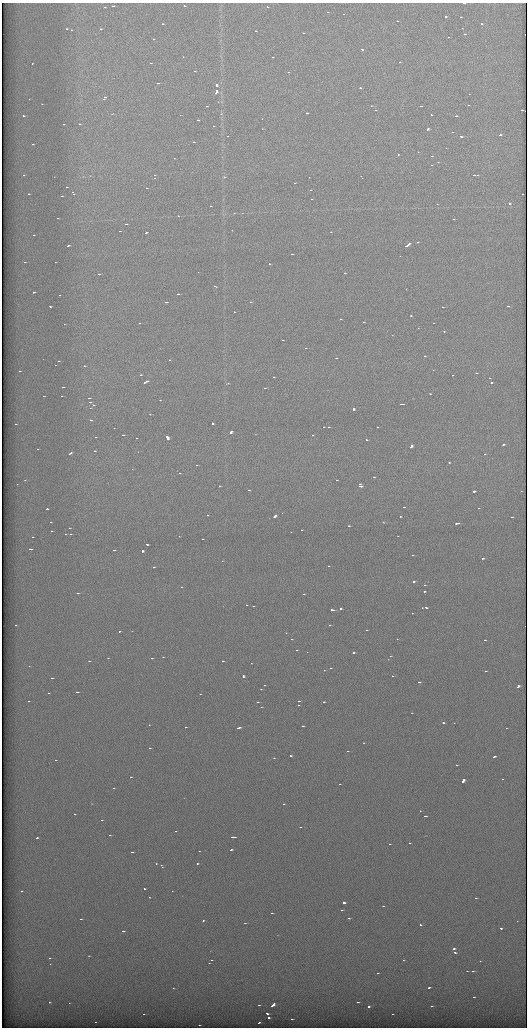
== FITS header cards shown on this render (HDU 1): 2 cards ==
NAXIS1  =                 1049 / length of data axis 1
NAXIS2  =                 2051 / length of data axis 2

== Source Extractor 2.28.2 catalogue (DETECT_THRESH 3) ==
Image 1049 x 2051 px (HDU 1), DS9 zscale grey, zoomed out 1/2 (1 PNG px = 2 x 2 image px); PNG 529 x 1030 px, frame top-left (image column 1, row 2050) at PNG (2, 3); no overlay
Background 1260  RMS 5.7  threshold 17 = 3 sigma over >= 5 px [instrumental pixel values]
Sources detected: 410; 51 cannot appear on this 1/2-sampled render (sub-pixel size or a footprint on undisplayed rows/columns) and are not listed; the other 359 listed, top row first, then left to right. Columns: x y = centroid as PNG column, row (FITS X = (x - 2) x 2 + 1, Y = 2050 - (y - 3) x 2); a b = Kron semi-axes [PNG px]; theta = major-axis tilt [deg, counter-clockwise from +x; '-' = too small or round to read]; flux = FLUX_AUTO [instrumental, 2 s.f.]
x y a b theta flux
464 3 2 1 - 18000
113 6 2 1 - 14000
184 6 2 2 - 5600
104 7 2 1 - 2300
267 7 2 1 - 34000
328 12 2 1 - 3800
343 14 2 1 - 4100
445 17 2 2 - 22000
460 17 2 1 - 2900
397 21 2 2 - 4800
162 24 2 1 - 8100
481 24 2 1 - 5900
462 28 2 1 - 4600
66 29 2 1 - 4100
100 29 2 2 - 7700
71 30 2 1 - 3700
255 31 2 1 - 3700
303 33 2 1 - 3500
464 34 2 2 - 25000
448 37 2 1 - 5500
153 39 2 1 - 3000
361 49 2 1 - 24000
272 57 2 1 - 8100
399 62 2 1 - 3300
32 63 2 1 - 26000
150 63 2 1 - 4200
194 71 2 1 - 2600
288 72 2 1 - 4300
158 83 2 1 - 7900
216 85 3 2 - 12000
360 88 2 1 - 8200
216 92 4 2 - 26000
469 94 2 1 - 2400
105 97 2 1 - 4900
29 99 2 1 - 5800
103 99 2 1 - 4100
218 102 2 1 - 3000
41 104 2 1 - 4800
468 105 2 1 - 3100
206 106 2 1 - 7300
371 106 2 1 - 9800
421 106 2 1 - 7100
375 110 2 1 - 5000
522 110 2 1 - 6800
307 113 2 1 - 7600
112 114 3 1 - 6500
221 114 4 2 - 940
431 115 2 1 - 4000
23 116 2 2 - 9200
456 116 2 1 - 5800
262 119 2 1 - 4700
198 120 2 1 - 7100
63 124 2 1 - 6300
79 124 2 1 - 6200
213 126 2 1 - 3900
262 129 2 1 - 5100
427 129 3 2 - 10000
452 132 2 1 - 4400
500 135 2 1 - 9500
227 136 2 1 - 9000
461 137 2 2 - 8500
193 142 2 2 - 5200
33 144 2 1 - 3600
446 148 2 1 - 5000
418 152 2 1 - 3400
398 154 2 1 - 1800
431 156 2 1 - 3100
174 158 2 1 - 5100
438 162 2 1 - 4100
23 175 2 1 - 1900
154 175 2 1 - 4200
474 175 2 1 - 13000
477 175 2 1 - 5700
361 176 2 1 - 3600
54 177 2 1 - 2400
224 177 2 1 - 3900
309 177 2 1 - 4400
154 178 2 1 - 2300
362 178 2 1 - 3800
294 183 2 1 - 4300
66 187 2 1 - 3900
146 188 2 2 - 5900
310 190 2 1 - 4200
72 192 2 1 - 3400
73 194 2 1 - 3300
522 194 2 1 - 8100
62 196 2 1 - 7000
311 199 2 1 - 6200
437 204 2 1 - 3400
509 204 2 2 - 20000
234 213 2 1 - 3700
242 213 2 1 - 2500
178 216 2 1 - 3300
57 218 2 1 - 5000
453 219 2 1 - 3800
126 224 2 1 - 9500
232 230 2 1 - 3900
119 231 2 1 - 3900
146 232 2 2 - 11000
330 232 2 1 - 4400
33 235 2 1 - 2000
417 242 2 1 - 5700
407 245 5 2 - 19000
67 246 2 1 - 8000
291 254 2 1 - 7600
400 256 2 1 - 5200
24 262 2 1 - 4600
55 262 2 1 - 4100
269 264 2 1 - 22000
198 272 2 1 - 2800
344 273 2 1 - 3000
98 274 2 1 - 11000
216 286 2 1 - 2700
34 292 2 1 - 6500
177 294 2 1 - 34000
59 295 2 1 - 5900
167 302 3 1 - 26000
250 302 2 1 - 7000
50 306 2 2 - 8500
508 306 2 1 - 9500
442 307 2 1 - 2300
234 312 2 1 - 3500
410 316 2 1 - 7100
340 319 2 1 - 5200
363 322 2 1 - 11000
139 323 2 1 - 9000
433 323 2 1 - 4700
64 324 2 1 - 3800
418 328 2 1 - 3500
444 332 2 1 - 4200
392 335 2 1 - 2900
282 340 2 1 - 2900
305 348 2 1 - 5000
424 356 2 1 - 5800
336 358 2 1 - 4800
169 360 2 1 - 3300
58 361 2 1 - 2900
55 365 2 1 - 2400
84 366 2 1 - 5700
20 371 2 1 - 2500
476 373 2 1 - 6100
140 375 2 1 - 5000
452 375 2 1 - 2700
273 377 2 1 - 5900
489 378 2 2 - 4500
147 381 2 1 - 6900
144 382 2 2 - 13000
227 383 2 1 - 6900
491 383 2 2 - 7900
62 387 2 1 - 16000
265 388 2 1 - 4900
430 394 2 1 - 2700
43 396 2 1 - 6300
61 396 2 1 - 6700
89 398 2 1 - 7500
159 400 2 1 - 4100
89 402 2 1 - 9600
401 404 3 1 - 14000
93 405 2 1 - 3100
90 408 2 1 - 5000
353 409 2 2 - 9000
149 414 2 1 - 5200
90 420 2 1 - 8400
15 424 2 1 - 2600
212 424 2 2 - 14000
323 427 2 1 - 3000
328 427 2 1 - 5900
377 427 2 1 - 3800
114 428 2 1 - 6600
230 432 3 2 - 13000
122 435 2 1 - 8100
312 435 2 1 - 3100
95 437 2 1 - 3600
167 437 5 2 - 45000
136 438 2 1 - 3700
366 440 2 1 - 6400
503 444 2 2 - 10000
410 446 4 2 - 26000
37 449 2 1 - 3600
94 451 2 1 - 7400
138 452 2 1 - 3100
70 453 3 2 - 12000
484 454 2 2 - 2700
449 463 2 1 - 2300
196 465 2 1 - 4100
132 469 2 1 - 8400
179 473 2 1 - 3700
373 477 2 1 - 3900
25 480 2 1 - 5200
337 480 2 1 - 4000
359 484 2 1 - 10000
219 486 2 1 - 4800
360 486 2 1 - 36000
248 490 2 1 - 4700
474 491 2 2 - 22000
521 491 2 1 - 3200
404 507 2 1 - 4500
478 508 2 1 - 2900
46 509 2 1 - 21000
282 513 2 1 - 3100
207 515 2 2 - 9600
274 516 4 2 - 25000
400 517 2 1 - 4000
511 517 2 1 - 15000
50 522 2 1 - 8600
384 522 4 3 - 1100
457 523 4 1 - 20000
348 526 2 1 - 4900
69 528 2 1 - 3100
301 530 2 1 - 5000
51 531 2 1 - 3500
291 532 2 1 - 3200
66 534 2 1 - 3600
70 534 2 2 - 5500
179 536 2 1 - 7500
398 536 2 1 - 3800
32 537 2 1 - 7600
202 539 2 1 - 6900
147 544 2 2 - 9000
30 549 3 1 - 13000
113 550 2 1 - 18000
142 551 3 2 - 10000
412 555 2 1 - 3200
482 558 2 1 - 29000
223 561 2 1 - 5700
153 567 2 1 - 6200
413 581 2 1 - 7800
424 585 2 1 - 3400
181 587 2 1 - 4300
424 591 2 1 - 3100
77 593 2 1 - 3500
303 594 2 1 - 3000
247 605 2 1 - 2400
253 606 2 1 - 2800
422 608 2 1 - 6200
426 608 2 2 - 10000
340 609 2 2 - 7200
332 610 4 1 - 23000
412 613 2 1 - 5000
15 625 2 1 - 4000
329 625 2 1 - 4400
366 630 2 1 - 3500
119 631 2 1 - 8800
131 631 2 1 - 3600
286 633 2 1 - 3300
291 639 2 1 - 11000
397 639 2 1 - 4000
484 640 2 1 - 9000
296 650 2 1 - 4200
307 652 2 1 - 4600
353 652 2 2 - 12000
390 656 2 1 - 4200
163 657 2 1 - 1400
108 658 2 1 - 4700
152 658 2 1 - 4400
388 659 2 1 - 2600
89 661 2 1 - 8600
223 661 2 2 - 5200
251 663 2 1 - 3700
28 666 2 1 - 4800
330 668 2 1 - 3300
324 670 2 2 - 4300
485 671 2 1 - 2700
243 676 3 2 - 11000
392 676 2 1 - 12000
52 678 2 1 - 16000
419 682 2 1 - 4700
264 685 2 1 - 11000
518 686 2 2 - 10000
260 689 2 1 - 6600
76 692 2 1 - 34000
48 693 2 1 - 3400
200 694 2 1 - 4800
299 701 2 1 - 5900
257 702 2 1 - 3800
323 702 2 1 - 4800
298 705 2 2 - 3900
261 707 2 1 - 2800
411 713 2 1 - 2800
443 723 2 1 - 18000
454 723 2 1 - 6500
149 725 2 1 - 3200
302 726 2 1 - 19000
185 727 2 1 - 3200
238 728 4 1 - 18000
506 728 2 1 - 2900
363 743 2 1 - 4500
149 748 2 1 - 3400
290 756 2 2 - 8000
494 757 2 1 - 8800
274 758 2 1 - 2400
55 760 2 1 - 4800
456 765 2 1 - 3300
131 777 2 1 - 5300
502 779 2 1 - 2000
463 781 3 2 - 18000
113 788 2 1 - 2900
283 804 2 1 - 4100
420 811 2 2 - 4200
74 814 2 1 - 3400
425 816 3 1 - 9200
101 820 2 1 - 3600
300 827 2 1 - 4600
175 831 2 1 - 3300
109 835 2 1 - 5700
233 837 4 1 - 21000
37 838 2 1 - 9100
409 843 2 2 - 4800
389 844 2 1 - 3600
231 850 2 1 - 6700
199 851 2 1 - 4800
156 863 2 1 - 2100
197 863 2 2 - 7500
160 865 2 1 - 6400
162 867 2 1 - 3100
144 889 2 2 - 8000
21 891 2 1 - 9400
172 891 2 1 - 3000
149 897 2 1 - 3900
475 898 2 1 - 3500
343 902 2 2 - 16000
383 906 2 1 - 6700
342 910 2 1 - 10000
271 913 2 1 - 8300
349 918 2 2 - 7400
80 919 2 1 - 5800
203 920 2 2 - 10000
517 921 2 1 - 2800
245 923 2 1 - 3900
420 925 2 1 - 8400
500 928 2 1 - 10000
453 949 2 2 - 14000
455 952 2 2 - 9400
88 956 2 1 - 11000
49 958 2 1 - 6900
211 960 2 1 - 5300
403 960 2 1 - 2900
480 961 2 1 - 3100
209 963 2 1 - 3300
50 964 2 1 - 4600
473 971 2 1 - 3000
377 973 2 1 - 2700
173 988 2 1 - 2800
428 988 3 2 - 11000
473 997 2 1 - 4700
49 1002 2 2 - 4800
357 1002 2 1 - 4600
69 1003 2 1 - 1900
259 1005 2 1 - 5300
272 1005 4 2 - 33000
368 1007 2 2 - 7300
143 1014 2 1 - 2800
267 1014 2 2 - 25000
392 1014 2 1 - 3400
268 1018 2 2 - 12000
291 1019 2 1 - 15000
95 1022 2 1 - 16000
259 1022 3 1 - 12000
198 1025 2 1 - 12000
At the frame edge (FLAGS 8, measured only in part): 1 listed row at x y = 464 3
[51 sub-pixel or undisplayed-footprint detections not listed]